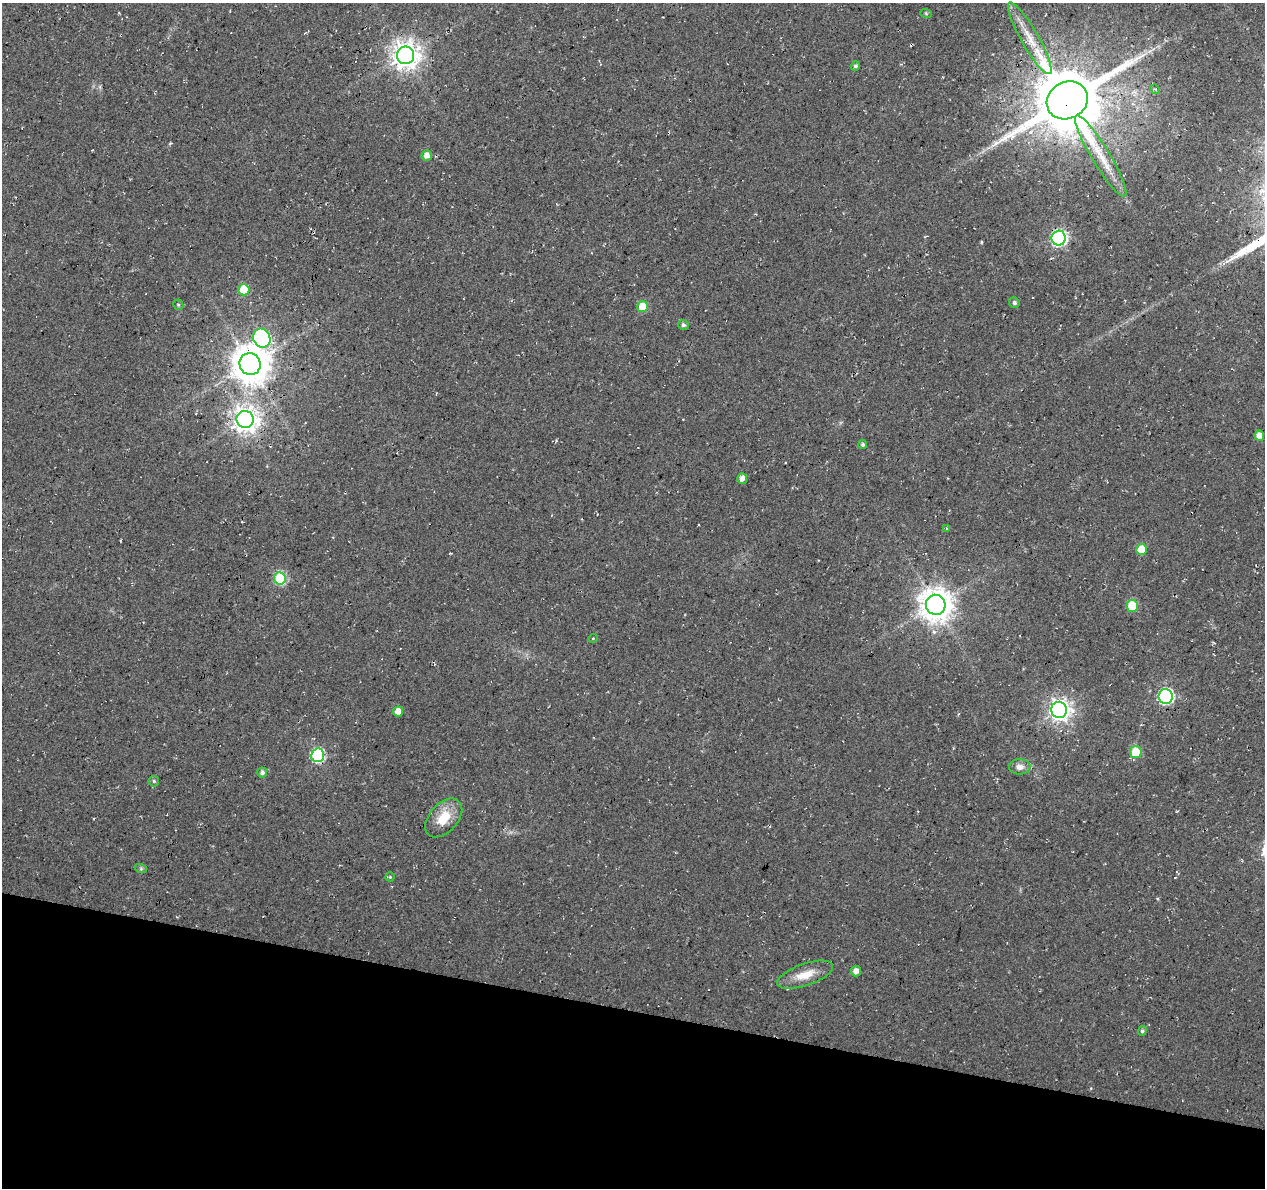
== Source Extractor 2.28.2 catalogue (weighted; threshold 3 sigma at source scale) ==
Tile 15 of 4 x 4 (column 3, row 4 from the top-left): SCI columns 2525-3787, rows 224-1409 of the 5059 x 5250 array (HDU 1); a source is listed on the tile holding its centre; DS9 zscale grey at full resolution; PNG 1267 x 1190 px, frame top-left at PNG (2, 3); each listed source drawn as its Kron ellipse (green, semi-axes under 4 px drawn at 4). Shown black and unused: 15% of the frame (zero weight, under 3 of 4 exposures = <1% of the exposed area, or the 3 px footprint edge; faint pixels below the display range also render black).
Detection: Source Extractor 2.28.2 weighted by HDU 2 'WHT'; one run over the whole footprint, this tile lists its part. Background 0.0177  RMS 0.0054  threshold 0.0241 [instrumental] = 3 sigma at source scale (4.5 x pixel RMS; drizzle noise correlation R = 1.50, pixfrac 1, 0.0396/0.0396 arcsec/px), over >= 5 px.
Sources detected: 41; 1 cosmic-ray / hot-pixel residue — neither listed nor drawn; the other 40 listed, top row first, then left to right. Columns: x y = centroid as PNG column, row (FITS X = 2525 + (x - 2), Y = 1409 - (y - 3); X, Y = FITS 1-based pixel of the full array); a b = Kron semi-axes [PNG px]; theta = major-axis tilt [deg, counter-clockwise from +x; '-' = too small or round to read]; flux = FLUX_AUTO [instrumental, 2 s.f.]
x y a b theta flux
926 13 6 3 -20 0.64
1030 38 41 8 -60 13
406 55 9 8 - 590
855 66 5 4 - 1.2
1155 89 5 4 - 0.8
1067 100 21 18 29 4400
427 155 5 5 - 3.6
1101 156 47 9 -59 15
1059 238 7 7 - 120
244 290 5 5 - 20
1014 303 5 5 - 1.5
178 305 5 5 - 0.81
643 307 5 5 - 15
683 325 5 5 - 1.5
262 338 10 8 -66 110
250 364 11 10 - 1300
245 420 8 8 - 490
1259 436 5 5 - 4.7
863 445 4 4 - 1.3
742 478 5 5 - 3.1
946 529 4 3 - 0.49
1141 550 5 5 - 12
280 578 6 6 - 48
936 605 10 9 - 920
1132 606 6 5 - 19
593 638 5 3 - 0.43
1166 696 7 7 - 110
1059 710 8 8 - 340
398 711 5 5 - 5.2
1136 752 6 6 - 15
318 755 7 6 - 77
1020 767 11 7 0 3.3
262 773 5 5 - 2
154 781 5 5 - 1.1
444 818 23 14 48 13
141 869 6 4 -19 0.89
390 877 4 4 - 0.6
856 971 5 5 - 3
805 975 29 11 19 9.7
1142 1031 5 4 - 1.1
Overlapping masked pixels (flux is a lower limit): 4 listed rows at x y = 1067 100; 1059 238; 245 420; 318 755